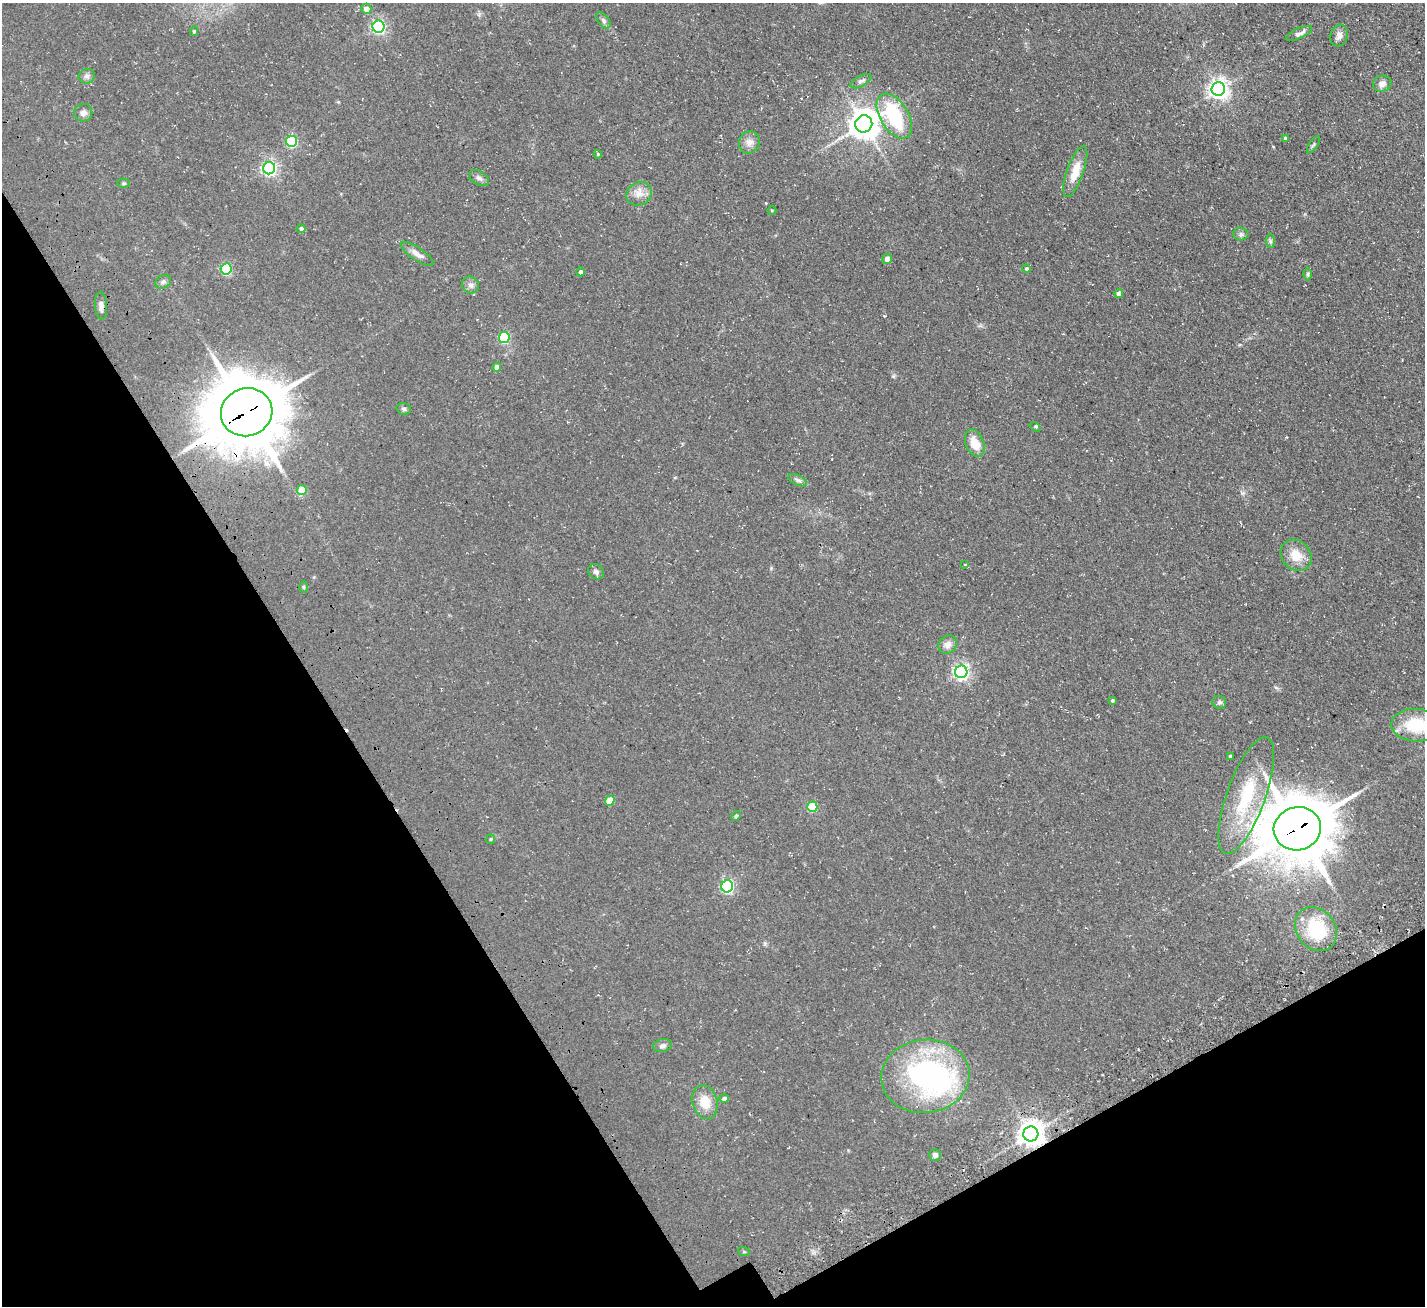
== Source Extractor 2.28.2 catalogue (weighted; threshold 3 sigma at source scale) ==
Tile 14 of 4 x 4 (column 2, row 4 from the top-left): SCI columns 1593-3015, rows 334-1637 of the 6030 x 6023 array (HDU 1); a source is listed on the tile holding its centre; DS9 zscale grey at full resolution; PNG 1427 x 1308 px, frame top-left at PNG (2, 3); each listed source drawn as its Kron ellipse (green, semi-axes under 4 px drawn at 4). Shown black and unused: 28% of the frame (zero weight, under 3 of 4 exposures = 11% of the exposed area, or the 3 px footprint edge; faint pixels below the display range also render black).
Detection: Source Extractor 2.28.2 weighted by HDU 2 'WHT'; one run over the whole footprint, this tile lists its part. Background 0.0594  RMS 0.009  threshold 0.0403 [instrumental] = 3 sigma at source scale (4.5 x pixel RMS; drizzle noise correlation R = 1.50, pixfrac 1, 0.05/0.05 arcsec/px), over >= 5 px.
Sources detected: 72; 1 inside a brighter object's white glare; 1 cosmic-ray / hot-pixel residue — neither listed nor drawn; the other 70 listed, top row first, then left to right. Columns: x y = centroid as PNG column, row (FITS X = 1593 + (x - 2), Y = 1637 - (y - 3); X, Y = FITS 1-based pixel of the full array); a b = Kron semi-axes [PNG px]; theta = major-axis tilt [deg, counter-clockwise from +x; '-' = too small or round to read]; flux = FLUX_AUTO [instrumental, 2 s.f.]
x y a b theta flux
366 9 5 5 - 6.1
603 20 9 5 -54 2.4
378 27 6 6 - 190
194 31 5 3 - 1.3
1299 33 14 5 24 4.3
1339 35 11 8 72 5
87 76 8 7 - 2.9
861 81 11 5 27 2.6
1382 84 9 8 - 4.8
1218 89 7 7 - 490
83 113 9 8 - 3.7
894 116 25 14 -58 69
864 124 9 8 - 1400
1285 138 3 3 - 1
291 141 5 5 - 85
749 142 11 10 - 6
1313 145 10 3 57 1.5
598 154 4 4 - 1
269 168 6 6 - 220
1075 171 27 8 70 16
479 178 10 7 -31 3
123 183 6 4 0 1.2
639 194 13 11 31 7.4
772 210 4 3 - 0.73
301 229 4 4 - 2.3
1241 234 7 6 - 2.4
1270 241 7 4 90 1.7
417 254 19 6 -34 5.9
887 259 5 5 - 5.6
226 269 6 5 - 83
1026 269 4 4 - 1
580 272 4 4 - 2.5
1308 274 6 4 89 1.3
163 282 8 6 25 2.6
470 285 9 8 - 3.4
1119 293 4 4 - 4.7
101 306 14 6 -86 4.4
504 338 5 5 - 70
497 367 4 4 - 6.5
404 409 7 5 -16 1.8
247 412 26 24 17 6500
1035 427 6 3 -37 1
975 443 14 9 -69 14
798 480 10 5 -25 2.4
302 490 5 5 - 19
1296 555 17 14 -46 15
965 564 4 3 - 0.68
596 572 8 6 -42 2.8
303 587 6 4 -90 1
948 644 10 8 43 5.3
961 672 6 6 - 250
1112 700 3 3 - 1.2
1219 702 7 6 - 2
1416 725 25 16 -3 36
1230 756 3 3 - 1.3
1246 795 62 19 70 61
610 801 5 4 - 21
812 807 5 5 - 38
736 816 5 4 - 1.2
1297 829 24 21 15 5400
491 839 4 4 - 0.96
727 886 6 6 - 160
1316 929 23 19 -52 52
662 1046 10 6 13 3.2
925 1076 44 36 6 180
724 1098 5 4 - 2.8
705 1102 17 12 -75 16
1031 1134 7 7 - 890
935 1155 6 6 - 3.2
744 1252 6 4 -18 1
Overlapping masked pixels (flux is a lower limit): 3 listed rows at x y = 247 412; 1297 829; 1031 1134
Isophote crosses this tile's border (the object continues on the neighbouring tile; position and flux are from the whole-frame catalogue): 1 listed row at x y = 1416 725